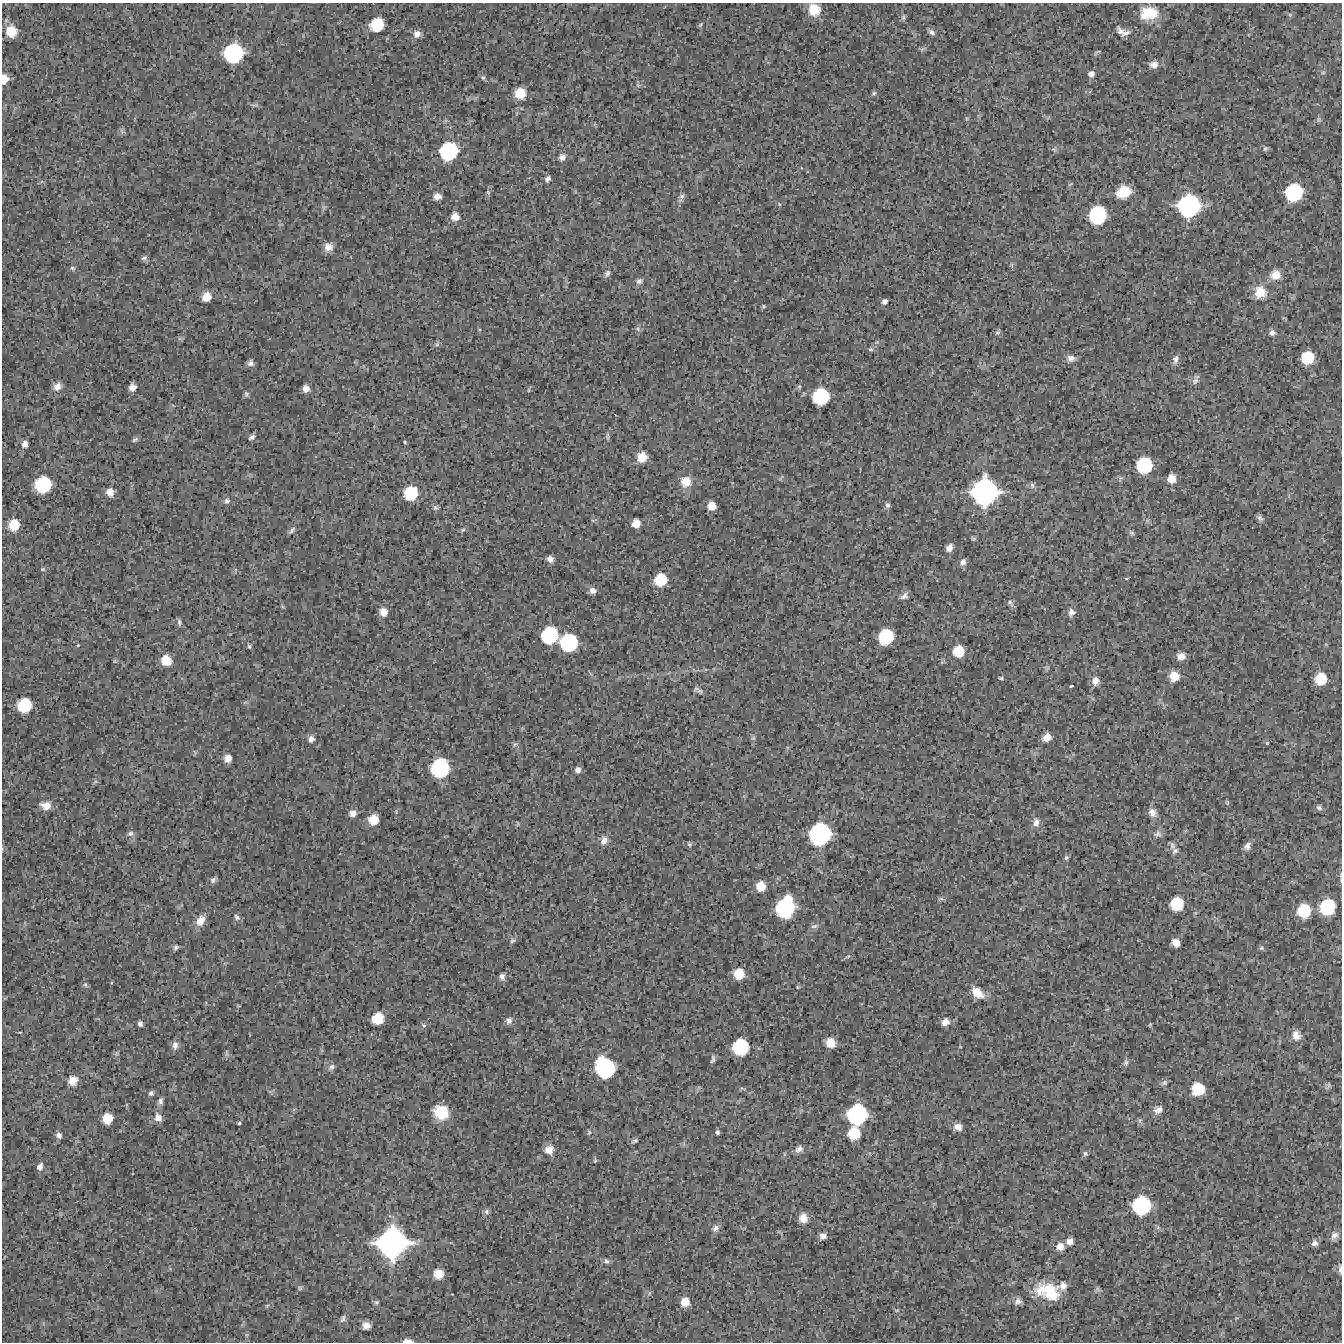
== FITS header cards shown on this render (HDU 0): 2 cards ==
NAXIS1  =                 1340 / length of data axis 1
NAXIS2  =                 1340 / length of data axis 2

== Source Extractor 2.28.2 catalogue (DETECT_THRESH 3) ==
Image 1340 x 1340 px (HDU 0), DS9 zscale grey, 1 PNG px = 1 image px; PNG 1344 x 1344 px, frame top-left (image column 1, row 1340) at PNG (2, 3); no overlay
Background 2900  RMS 450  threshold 1340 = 3 sigma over >= 5 px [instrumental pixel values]
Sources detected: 216; all 216 listed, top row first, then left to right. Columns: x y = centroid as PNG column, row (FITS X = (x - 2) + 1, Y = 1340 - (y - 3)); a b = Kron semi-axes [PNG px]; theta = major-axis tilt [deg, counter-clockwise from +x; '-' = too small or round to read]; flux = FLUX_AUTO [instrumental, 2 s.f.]
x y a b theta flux
814 10 12 11 - 5.0e+05
1149 13 21 15 9 8.0e+05
903 17 8 6 89 6.1e+04
377 24 12 11 - 1.1e+06
701 25 7 3 71 3.5e+04
11 31 12 11 - 5.2e+05
1121 31 14 10 -46 1.9e+05
931 32 8 5 -40 9.7e+04
1126 33 15 6 25 1.4e+05
417 34 9 9 - 2.0e+05
1097 52 8 3 32 4.4e+04
233 53 15 14 - 2.7e+06
1154 65 12 10 1 2.0e+05
1323 72 6 3 19 3.1e+04
1091 74 7 7 - 1.4e+05
483 77 7 6 - 6.2e+04
4 79 10 7 82 3.5e+05
520 93 9 9 - 6.1e+05
874 93 7 5 45 5.3e+04
1265 148 6 5 - 4.7e+04
449 151 16 14 48 2.2e+06
562 157 8 7 - 1.4e+05
548 179 7 6 - 9.5e+04
488 192 6 4 -46 3.4e+04
1124 192 12 10 22 7.0e+05
1294 192 13 13 - 2.0e+06
437 196 7 6 - 2.0e+05
681 197 11 6 70 9.5e+04
779 204 5 3 - 2.4e+04
1189 206 18 17 - 3.8e+06
1097 215 14 13 - 2.1e+06
455 217 9 8 - 2.7e+05
328 247 11 10 - 2.4e+05
144 258 9 5 15 6.8e+04
72 268 8 5 -40 5.8e+04
607 273 9 6 61 8.7e+04
1276 275 11 10 - 3.4e+05
639 281 8 7 - 9.2e+04
1260 292 13 13 - 4.9e+05
206 297 9 8 - 3.8e+05
884 301 6 5 - 9.8e+04
764 306 5 3 - 3.0e+04
638 329 6 4 -72 5.4e+04
998 332 7 6 - 6.3e+04
1272 333 8 7 - 9.2e+04
437 344 7 6 - 6.1e+04
871 349 7 5 -1 5.3e+04
1308 357 10 9 - 9.1e+05
1071 358 11 8 -1 1.8e+05
1175 359 11 7 74 1.3e+05
250 363 7 7 - 1.1e+05
1195 381 11 7 57 1.2e+05
57 387 10 8 45 1.9e+05
132 387 6 6 - 1.9e+05
306 389 7 7 - 2.0e+05
529 390 6 4 71 3.7e+04
246 394 7 6 - 6.3e+04
821 396 13 12 - 1.7e+06
608 435 8 5 83 6.3e+04
252 437 9 6 39 8.4e+04
135 440 8 5 26 6.4e+04
405 442 5 4 - 3.3e+04
25 444 6 5 - 1.3e+05
642 457 9 9 - 4.5e+05
1144 465 12 12 - 1.7e+06
1171 479 8 8 - 3.4e+05
686 482 13 12 - 4.1e+05
43 484 12 12 - 1.7e+06
1032 485 8 6 -74 7.3e+04
110 492 8 8 - 2.5e+05
985 492 22 21 - 5.3e+06
411 493 11 11 - 1.2e+06
227 501 9 7 38 1.0e+05
888 505 7 6 - 7.7e+04
712 506 7 7 - 3.2e+05
435 508 8 7 - 7.0e+04
1260 518 10 6 -28 7.0e+04
636 523 7 7 - 3.2e+05
14 525 10 9 - 6.4e+05
292 530 10 5 53 7.9e+04
463 530 7 5 30 5.6e+04
1132 533 8 5 -31 5.8e+04
949 548 8 6 53 1.7e+05
550 559 7 6 - 1.6e+05
963 562 8 7 - 1.4e+05
43 569 6 5 - 4.4e+04
1126 578 4 3 - 2.2e+04
661 580 10 9 - 8.6e+05
593 591 8 7 - 1.6e+05
904 596 10 7 33 1.2e+05
1010 603 12 5 -52 7.6e+04
383 612 8 8 - 2.5e+05
1071 612 8 7 - 1.5e+05
179 622 9 5 -80 7.7e+04
550 635 14 13 - 1.9e+06
886 637 12 11 - 1.5e+06
569 642 14 14 - 2.2e+06
78 645 4 4 - 3.0e+04
249 646 6 4 -73 4.7e+04
959 651 10 9 - 6.9e+05
1181 656 7 7 - 2.2e+05
166 660 10 9 - 5.5e+05
114 661 6 4 90 3.7e+04
1174 676 9 8 - 4.4e+05
1001 678 5 4 - 4.0e+04
1321 679 10 10 - 7.9e+05
1095 681 9 7 83 1.9e+05
1071 686 4 2 - 4.2e+04
700 691 10 6 -18 8.3e+04
24 705 12 11 - 1.2e+06
1047 737 7 6 - 2.9e+05
753 738 6 6 - 5.1e+04
311 739 8 7 - 1.4e+05
1267 743 5 4 - 3.8e+04
515 744 6 4 42 5.4e+04
228 758 8 7 - 2.3e+05
440 768 15 14 - 2.5e+06
578 770 6 6 - 1.2e+05
1227 803 6 4 71 3.6e+04
46 805 12 9 -7 2.7e+05
1319 808 8 6 -23 8.6e+04
1152 812 11 9 -56 2.0e+05
353 813 8 7 - 1.8e+05
373 820 9 9 - 5.1e+05
1036 822 12 8 86 2.0e+05
130 833 8 7 - 1.0e+05
820 834 17 16 - 3.5e+06
1157 834 12 9 26 1.3e+05
604 840 10 8 63 2.1e+05
690 844 7 4 -41 4.6e+04
1172 846 11 7 -80 1.1e+05
1247 846 11 8 55 1.5e+05
1175 851 9 6 41 8.5e+04
1066 858 6 6 - 5.9e+04
213 880 9 7 47 9.5e+04
761 886 9 8 - 4.3e+05
941 899 7 4 18 5.3e+04
1177 904 11 10 - 1.1e+06
785 907 17 13 70 2.7e+06
1328 907 13 12 - 1.6e+06
1304 911 12 11 - 1.1e+06
237 917 10 7 -49 9.0e+04
200 921 13 9 57 3.2e+05
814 926 10 5 11 8.6e+04
512 941 8 6 25 7.1e+04
1176 943 7 6 - 2.7e+05
176 947 7 6 - 7.2e+04
1261 948 6 5 - 4.8e+04
848 957 9 3 22 4.4e+04
739 974 9 9 - 6.2e+05
502 976 8 7 - 1.1e+05
85 985 7 5 -68 5.9e+04
798 987 5 4 - 3.1e+04
977 993 15 9 -39 4.2e+05
378 1019 10 9 - 7.5e+05
509 1021 9 8 - 1.3e+05
945 1022 8 7 - 2.2e+05
140 1024 6 5 - 8.7e+04
1150 1024 5 4 - 3.1e+04
424 1025 6 5 - 5.7e+04
20 1032 5 3 - 2.7e+04
1296 1035 11 9 -60 2.2e+05
831 1043 9 9 - 4.2e+05
175 1045 11 7 90 1.5e+05
740 1047 13 13 - 1.8e+06
713 1059 11 5 78 8.2e+04
1126 1062 8 6 82 7.7e+04
331 1067 10 7 50 1.0e+05
605 1067 19 15 -57 3.0e+06
73 1080 11 10 - 3.0e+05
1164 1083 8 6 26 8.2e+04
1329 1085 7 4 71 5.2e+04
1198 1089 10 10 - 9.1e+05
151 1093 7 6 - 8.0e+04
160 1101 9 6 -89 1.0e+05
1158 1110 10 8 27 2.0e+05
441 1112 13 12 - 9.4e+05
857 1114 17 15 60 3.1e+06
158 1117 10 8 -60 2.1e+05
107 1118 9 8 - 5.3e+05
1140 1121 7 4 -72 5.8e+04
239 1123 3 3 - 4.6e+04
958 1127 8 6 -16 1.7e+05
717 1132 5 4 - 5.6e+04
589 1133 8 4 63 5.7e+04
854 1133 11 10 - 8.7e+05
59 1135 7 6 - 1.2e+05
635 1141 8 4 25 6.7e+04
799 1149 10 8 33 1.4e+05
549 1150 11 11 - 2.9e+05
1085 1153 6 6 - 6.4e+04
595 1160 8 5 80 4.8e+04
40 1167 8 6 64 1.4e+05
1141 1205 15 15 - 2.5e+06
486 1212 7 7 - 8.4e+04
803 1218 10 9 - 2.8e+05
716 1228 10 7 34 1.2e+05
1334 1235 11 8 51 1.5e+05
823 1236 7 7 - 1.5e+05
1070 1241 7 7 - 1.7e+05
392 1243 25 23 21 6.9e+06
1315 1243 7 6 - 1.1e+05
1060 1246 8 8 - 2.5e+05
606 1261 8 6 -42 8.0e+04
1340 1269 11 4 -86 7.5e+04
438 1274 9 9 - 4.3e+05
1063 1286 9 8 - 1.9e+05
300 1288 6 5 - 5.0e+04
1048 1292 25 15 -19 1.2e+06
1018 1301 9 8 - 1.3e+05
376 1302 7 6 - 5.9e+04
685 1302 8 8 - 3.7e+05
897 1310 7 4 1 4.5e+04
343 1319 10 6 65 8.7e+04
366 1325 7 7 - 1.9e+05
408 1341 11 4 -2 1.6e+05
At the frame edge (FLAGS 8, measured only in part): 3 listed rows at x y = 4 79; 1340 1269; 408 1341